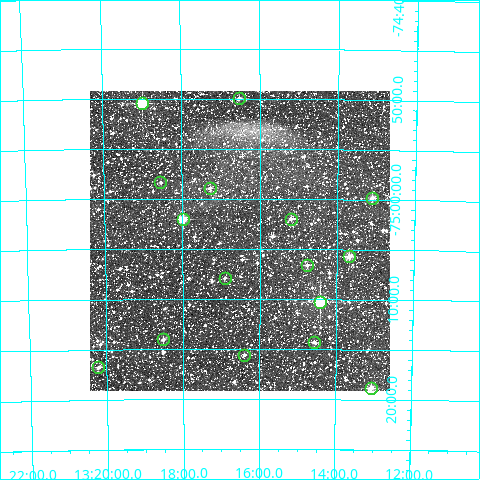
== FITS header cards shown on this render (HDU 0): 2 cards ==
NAXIS1  =                  300
NAXIS2  =                  300

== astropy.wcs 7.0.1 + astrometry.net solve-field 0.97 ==
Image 300 x 300 px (HDU 0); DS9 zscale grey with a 90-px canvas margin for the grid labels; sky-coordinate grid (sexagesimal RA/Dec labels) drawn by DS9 from the SOLVED WCS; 16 Tycho-2 reference stars matched to detected sources circled (green)
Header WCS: RA---TAN/DEC--TAN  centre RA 13:16:31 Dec -75:04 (199.13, -75.07 deg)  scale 6 arcsec/px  FOV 30.0' x 30.0'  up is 0 deg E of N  parity normal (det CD < 0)
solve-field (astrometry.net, Tycho-2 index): VERIFIED the header's WCS against the Tycho-2 star catalogue (16 matches, 0 conflicts) and refined it, rather than solving blind
Solved WCS: RA---TAN-SIP/DEC--TAN-SIP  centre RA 13:16:31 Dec -75:04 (199.13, -75.07 deg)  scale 5.99 arcsec/px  FOV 30.0' x 30.0'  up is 0 deg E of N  parity normal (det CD < 0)
The solver's refit moves the header's centre by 1.4 arcsec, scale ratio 0.9984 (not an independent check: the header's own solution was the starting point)
Tycho-2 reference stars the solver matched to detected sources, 16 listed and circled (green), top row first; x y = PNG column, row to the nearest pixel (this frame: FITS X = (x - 90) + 1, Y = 300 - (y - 91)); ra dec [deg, ICRS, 3 dp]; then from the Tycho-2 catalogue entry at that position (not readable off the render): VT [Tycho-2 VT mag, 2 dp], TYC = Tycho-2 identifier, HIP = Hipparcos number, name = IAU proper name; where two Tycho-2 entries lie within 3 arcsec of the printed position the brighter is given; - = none
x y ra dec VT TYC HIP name
239 98 199.133 -74.833 11.49 9254-2695-1 - -
142 103 199.743 -74.841 8.48 9254-2715-1 64972 -
160 182 199.636 -74.972 11.15 9254-115-1 - -
210 188 199.322 -74.982 11.48 9254-442-1 - -
372 198 198.275 -74.997 10.52 9254-391-1 - -
183 219 199.494 -75.034 9.31 9413-831-1 - -
291 219 198.799 -75.033 11.16 9413-56-1 - -
349 256 198.420 -75.095 9.64 9413-915-1 - -
307 265 198.692 -75.110 11.22 9413-875-1 - -
225 278 199.227 -75.132 12.08 9413-433-1 - -
320 302 198.606 -75.171 7.14 9413-1339-1 64598 -
163 339 199.630 -75.234 10.82 9413-1305-1 - -
314 342 198.645 -75.238 10.73 9413-917-1 - -
244 355 199.099 -75.260 12.03 9413-1379-1 - -
98 367 200.055 -75.279 10.66 9426-999-1 - -
371 388 198.267 -75.314 10.31 9413-512-1 64485 -